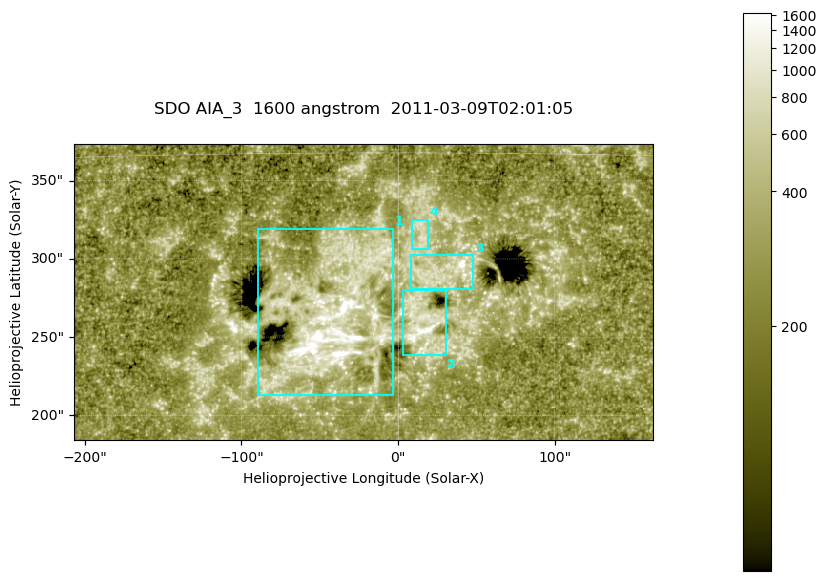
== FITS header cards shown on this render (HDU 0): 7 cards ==
TELESCOP= 'SDO     '           /
INSTRUME= 'AIA_3   '           /
WAVELNTH=                 1600 /
WAVEUNIT= 'angstrom'           /
DATE-OBS= '2011-03-09T02:01:05.119' /
CTYPE1  = 'HPLN-TAN'           /
CTYPE2  = 'HPLT-TAN'           /

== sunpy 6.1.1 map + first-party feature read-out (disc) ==
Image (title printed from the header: SDO AIA_3  1600 angstrom  2011-03-09T02:01:05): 607 x 311 px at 0.609 arcsec/px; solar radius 967 arcsec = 1586 px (partial field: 2.4% of the solar disc is inside the frame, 100% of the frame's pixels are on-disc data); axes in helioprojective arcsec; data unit not stated in the header (colour bar unlabelled)
Pointing: header CRPIX1/2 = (2052.59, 2044.23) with CRVAL1/2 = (0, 0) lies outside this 607 x 311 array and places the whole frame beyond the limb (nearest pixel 1.42 R_sun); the SolarSoft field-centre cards XCEN/YCEN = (-22.27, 278.9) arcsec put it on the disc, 1770 arcsec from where CRPIX/CRVAL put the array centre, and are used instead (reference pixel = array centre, CRVAL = XCEN/YCEN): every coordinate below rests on XCEN/YCEN
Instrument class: DISC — disc imager (sunpy class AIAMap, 1600 A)
Bright regions (active regions / flare kernels): reference = the on-disc median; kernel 5 px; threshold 5 sigma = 431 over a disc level ~262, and >= 1.15x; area >= 188 px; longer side >= 4 px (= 2.4 arcsec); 4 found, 4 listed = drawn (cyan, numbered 1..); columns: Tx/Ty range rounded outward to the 2 arcsec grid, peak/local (2 s.f.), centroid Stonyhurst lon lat
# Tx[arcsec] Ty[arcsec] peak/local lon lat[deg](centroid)
1 -90..-2 212..320 14 -2 +8
2 2..32 238..282 9.9 +1 +8
3 8..48 280..304 12 +2 +10
4 8..20 306..326 3.5 +1 +12